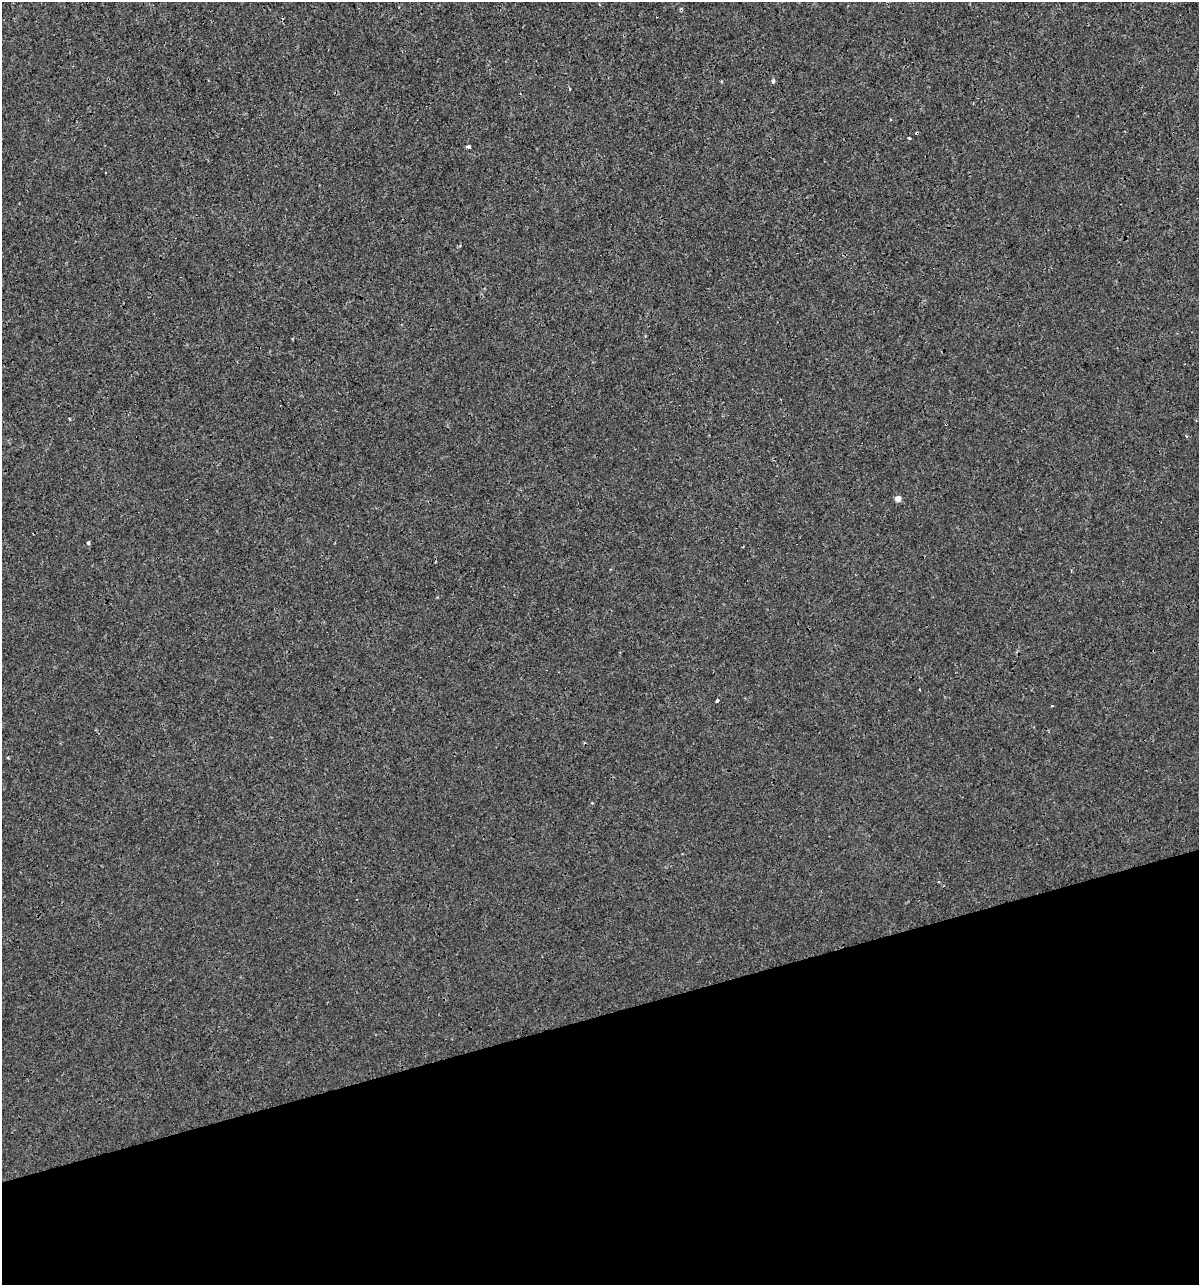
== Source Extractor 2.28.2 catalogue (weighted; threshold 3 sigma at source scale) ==
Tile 14 of 4 x 4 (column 2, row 4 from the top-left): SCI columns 1244-2440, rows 1-1283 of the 4930 x 5132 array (HDU 1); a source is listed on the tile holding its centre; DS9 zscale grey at full resolution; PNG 1201 x 1287 px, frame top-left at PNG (2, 2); no overlay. Shown black and unused: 21% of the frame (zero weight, under 3 of 4 exposures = <1% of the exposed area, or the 3 px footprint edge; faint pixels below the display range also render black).
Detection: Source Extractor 2.28.2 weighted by HDU 2 'WHT'; one run over the whole footprint, this tile lists its part. Background 9.33e-05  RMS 0.0017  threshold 0.00783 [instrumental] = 3 sigma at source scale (4.5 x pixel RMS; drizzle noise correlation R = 1.50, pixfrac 1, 0.0396/0.0396 arcsec/px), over >= 5 px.
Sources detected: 14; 4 cosmic-ray / hot-pixel residue — not listed; the other 10 listed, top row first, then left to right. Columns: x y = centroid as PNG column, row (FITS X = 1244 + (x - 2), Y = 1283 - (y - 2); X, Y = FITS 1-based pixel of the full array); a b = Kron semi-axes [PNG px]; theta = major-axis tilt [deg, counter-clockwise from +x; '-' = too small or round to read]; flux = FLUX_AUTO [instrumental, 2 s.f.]
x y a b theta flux
773 81 5 4 - 0.42
909 138 3 3 - 0.31
468 147 4 3 - 0.67
292 339 3 3 - 0.16
69 419 3 2 - 0.21
898 499 5 4 - 1.5
88 543 5 4 - 0.27
920 690 2 2 - 0.15
717 701 3 3 - 0.38
1052 706 4 2 - 0.14